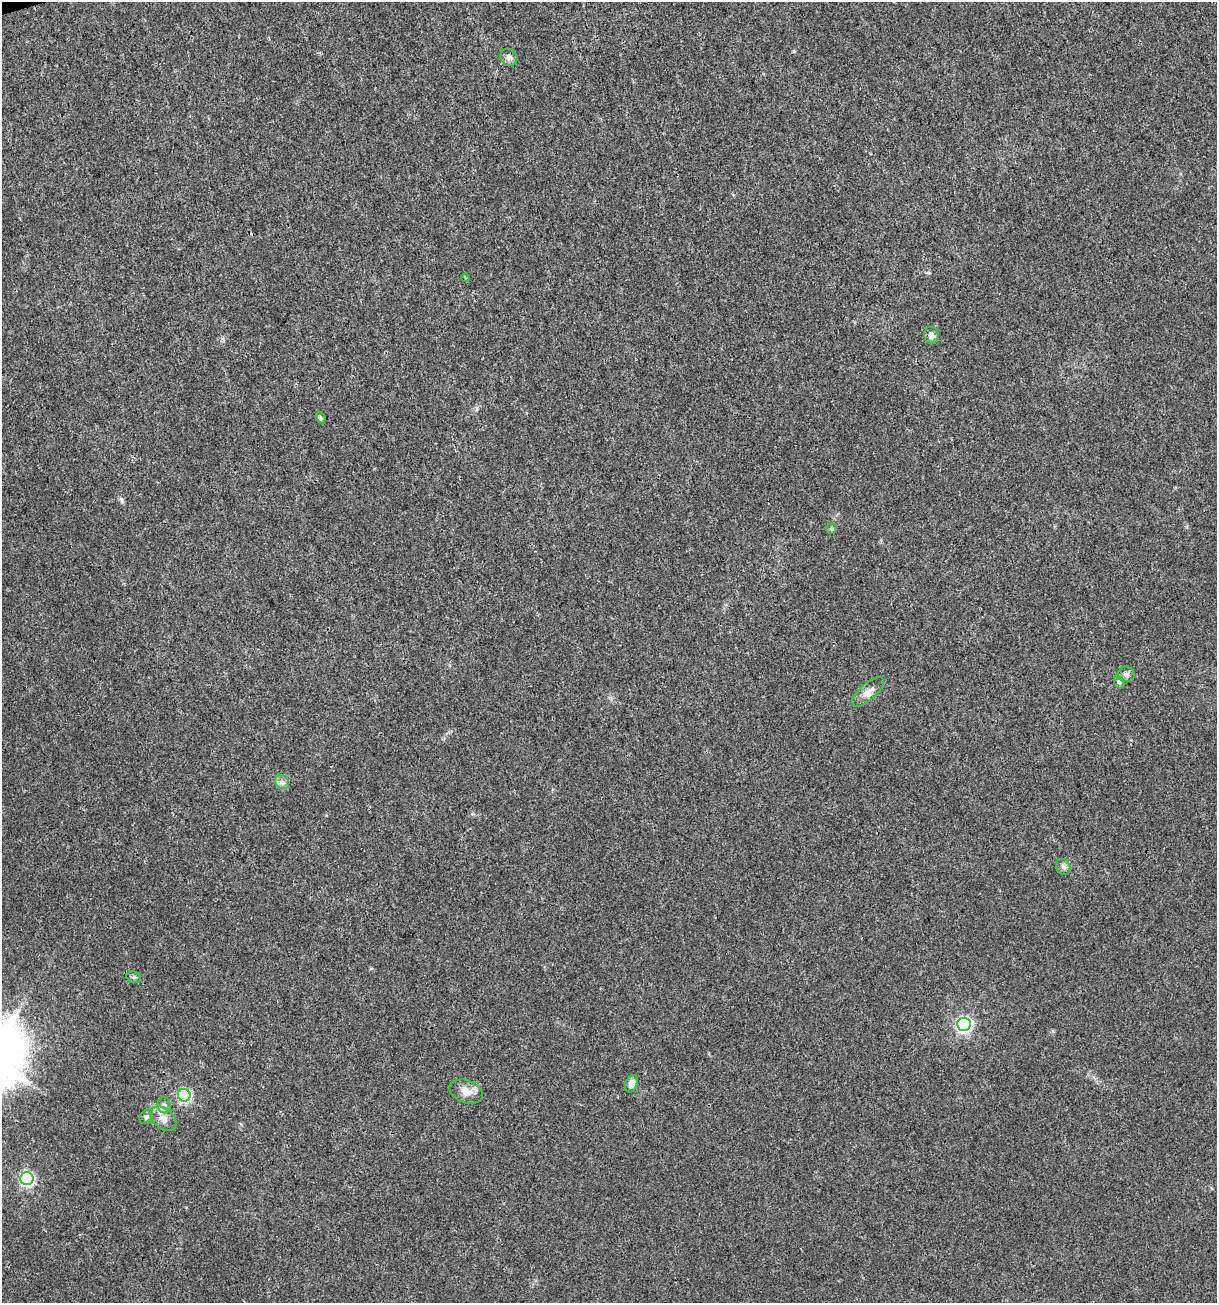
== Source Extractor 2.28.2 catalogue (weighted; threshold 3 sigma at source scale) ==
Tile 11 of 4 x 4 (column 3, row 3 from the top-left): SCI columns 2532-3746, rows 1302-2602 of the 5012 x 5207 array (HDU 1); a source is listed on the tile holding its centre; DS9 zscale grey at full resolution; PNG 1219 x 1305 px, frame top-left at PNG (2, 2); each listed source drawn as its Kron ellipse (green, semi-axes under 4 px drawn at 4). Shown black and unused: <1% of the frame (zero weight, under 3 of 4 exposures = <1% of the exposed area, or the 3 px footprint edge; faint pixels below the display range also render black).
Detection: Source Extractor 2.28.2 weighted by HDU 2 'WHT'; one run over the whole footprint, this tile lists its part. Background 0.00294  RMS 0.0027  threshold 0.0121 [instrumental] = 3 sigma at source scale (4.5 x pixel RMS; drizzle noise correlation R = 1.50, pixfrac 1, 0.0396/0.0396 arcsec/px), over >= 5 px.
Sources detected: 19; all 19 listed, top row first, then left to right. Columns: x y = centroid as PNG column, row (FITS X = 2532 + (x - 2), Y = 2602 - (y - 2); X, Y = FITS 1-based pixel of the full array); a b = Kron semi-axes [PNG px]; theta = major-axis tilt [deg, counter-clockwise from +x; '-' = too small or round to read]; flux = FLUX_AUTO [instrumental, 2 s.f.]
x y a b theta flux
509 57 9 8 - 1.2
465 278 4 3 - 0.24
931 335 8 7 - 1.3
321 418 7 4 -62 0.46
832 529 5 5 - 0.46
1126 674 8 8 - 1.1
1119 682 7 5 -70 0.61
868 692 20 8 42 2.2
282 782 8 6 -44 0.93
1063 867 8 7 - 0.96
134 977 7 5 -20 0.56
964 1024 7 6 - 73
631 1084 9 6 68 1.9
466 1092 17 11 -20 2.8
184 1095 6 6 - 43
164 1105 8 6 -89 0.91
146 1117 8 6 52 0.65
164 1119 15 10 -43 2.4
27 1179 6 6 - 54